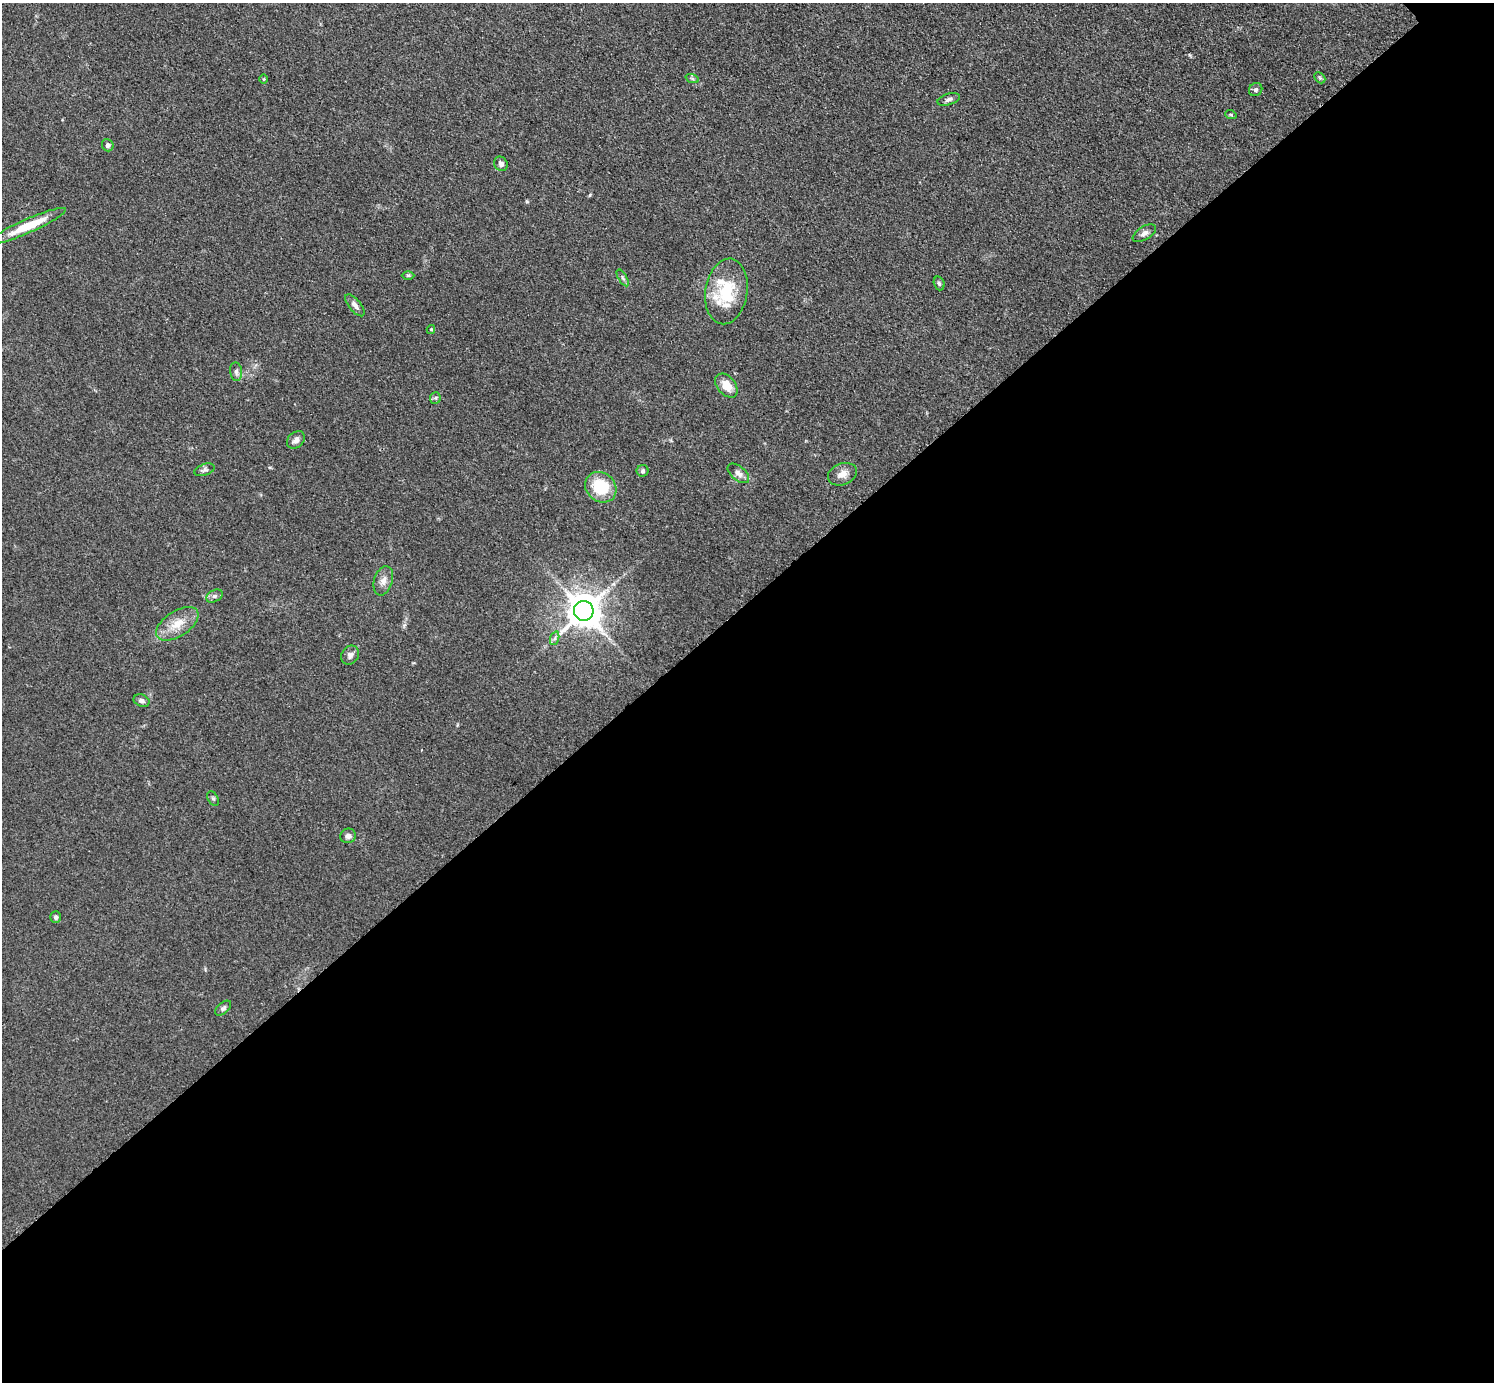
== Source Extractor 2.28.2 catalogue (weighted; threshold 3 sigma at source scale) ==
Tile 15 of 4 x 4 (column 3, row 4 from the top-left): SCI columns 2997-4488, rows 164-1543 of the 5990 x 5988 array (HDU 1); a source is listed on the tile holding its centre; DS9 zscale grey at full resolution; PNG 1496 x 1384 px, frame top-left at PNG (2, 3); each listed source drawn as its Kron ellipse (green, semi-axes under 4 px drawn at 4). Shown black and unused: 56% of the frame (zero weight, under 3 of 4 exposures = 1% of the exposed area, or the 3 px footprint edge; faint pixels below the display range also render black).
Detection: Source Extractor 2.28.2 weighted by HDU 2 'WHT'; one run over the whole footprint, this tile lists its part. Background 0.101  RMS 0.0065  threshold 0.0292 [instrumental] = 3 sigma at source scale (4.5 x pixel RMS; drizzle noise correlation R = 1.50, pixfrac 1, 0.05/0.05 arcsec/px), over >= 5 px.
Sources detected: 38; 2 inside a brighter listed object's ellipse — not listed separately; the other 36 listed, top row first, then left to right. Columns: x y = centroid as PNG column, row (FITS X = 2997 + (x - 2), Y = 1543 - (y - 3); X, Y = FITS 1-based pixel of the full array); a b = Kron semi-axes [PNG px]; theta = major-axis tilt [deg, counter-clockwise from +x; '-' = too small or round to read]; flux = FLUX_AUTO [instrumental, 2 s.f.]
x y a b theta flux
692 78 7 4 -20 1.2
1320 78 6 4 -46 0.97
264 79 5 3 - 0.63
1256 90 7 6 - 1.6
949 99 11 5 17 2.2
1231 115 6 3 -20 0.81
108 145 6 5 - 1.6
501 164 7 6 - 2.8
28 226 41 7 24 20
1144 233 13 6 31 2.9
408 275 6 4 0 0.93
623 278 9 4 -60 1.4
939 283 7 5 -72 1.2
726 291 33 21 81 31
355 305 13 6 -51 3.3
431 329 4 4 - 0.77
236 372 9 6 -84 2.4
726 386 14 9 -49 9.2
435 398 6 5 - 1.2
296 440 10 7 43 3
204 470 10 5 19 1.7
643 471 6 6 - 1.3
738 473 13 7 -39 3.2
842 474 15 10 21 5.6
601 487 16 14 -41 30
383 581 15 9 72 4.8
214 596 9 6 26 1.8
584 611 10 10 - 1500
177 624 24 12 33 12
555 638 7 4 71 1.5
350 655 10 8 57 2.8
142 701 8 6 -22 2.5
213 799 8 5 -62 1.2
348 836 8 7 - 2.5
56 917 6 5 - 1.7
223 1008 9 5 41 1.6